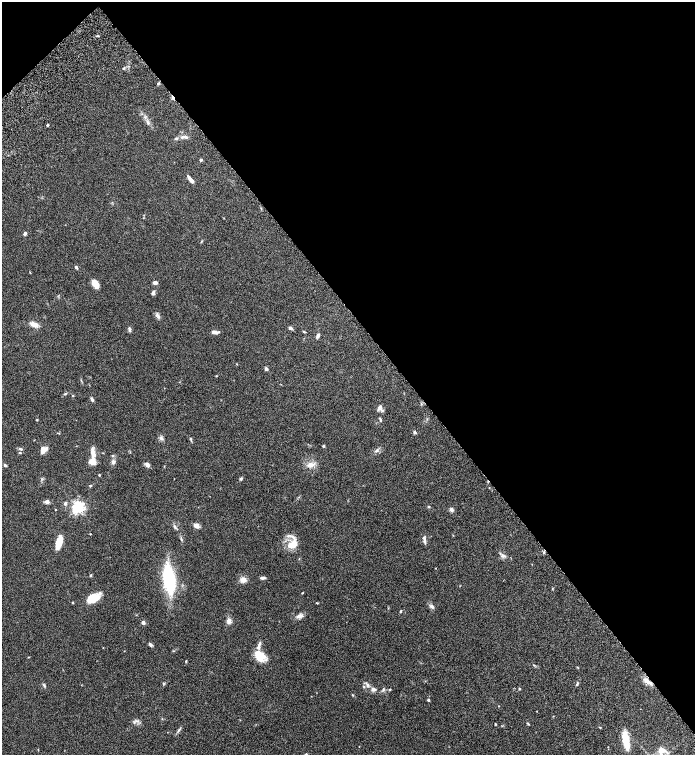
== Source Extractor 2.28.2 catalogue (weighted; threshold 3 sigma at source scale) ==
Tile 3 of 4 x 4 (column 3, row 1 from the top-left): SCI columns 3032-4416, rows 4618-6122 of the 6200 x 6220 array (HDU 1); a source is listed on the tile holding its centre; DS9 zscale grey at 2 x 2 block average (1 PNG px = mean of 2 x 2 image px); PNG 697 x 757 px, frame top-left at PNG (2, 2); no overlay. Shown black and unused: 43% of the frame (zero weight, under 6 of 12 exposures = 6% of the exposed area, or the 3 px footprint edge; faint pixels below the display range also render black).
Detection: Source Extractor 2.28.2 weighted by HDU 2 'WHT'; one run over the whole footprint, this tile lists its part. Background 0.0762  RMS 0.0039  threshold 0.016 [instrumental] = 3 sigma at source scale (4.09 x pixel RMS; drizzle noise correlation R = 1.36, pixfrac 0.8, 0.05/0.05 arcsec/px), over >= 5 px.
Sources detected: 103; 1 inside a brighter object's white glare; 2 cosmic-ray / hot-pixel residue — not listed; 6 inside a brighter listed object's ellipse — not listed separately; the other 94 listed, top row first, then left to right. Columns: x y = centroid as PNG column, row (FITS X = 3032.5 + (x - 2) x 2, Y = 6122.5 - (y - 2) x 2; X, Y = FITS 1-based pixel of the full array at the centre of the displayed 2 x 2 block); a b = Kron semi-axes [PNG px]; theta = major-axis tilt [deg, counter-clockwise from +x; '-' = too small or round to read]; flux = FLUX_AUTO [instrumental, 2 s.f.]
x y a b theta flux
98 36 4 2 - 0.62
173 98 4 2 - 5.2
148 123 5 3 - 1.4
48 125 3 2 - 0.85
186 137 7 4 -26 2.1
176 138 5 3 - 1.1
201 160 2 2 - 1.7
190 179 9 3 -51 4.5
25 233 3 3 - 1.6
76 267 4 3 - 1.2
155 283 4 3 - 3.1
95 284 9 5 -52 7.3
153 293 5 4 - 1.6
158 316 5 3 - 1.2
34 324 8 5 -20 5.7
290 328 5 3 - 1.7
129 329 6 3 -88 1.6
215 332 7 4 -3 2.9
304 332 4 2 - 0.71
318 335 5 3 - 1.9
237 364 3 2 - 0.35
266 369 4 3 - 1.6
216 376 2 2 - 0.41
65 394 5 2 - 0.8
73 395 3 2 - 0.46
92 399 5 3 - 1.5
379 407 7 4 59 2.1
37 420 3 3 - 0.46
380 420 5 3 - 0.95
415 432 4 3 - 1.3
161 438 6 4 -49 2
191 439 5 2 - 0.75
323 446 3 3 - 0.74
20 449 5 3 - 1.2
44 450 8 4 39 5.1
377 451 6 3 30 1.4
93 452 7 5 -86 4.5
20 453 3 2 - 0.52
92 461 6 6 - 6.6
113 462 6 5 - 2.4
5 465 4 3 - 1.2
147 465 6 4 -52 2.9
311 465 11 6 -4 4.6
99 475 3 2 - 0.57
241 479 4 3 - 1.2
90 486 4 2 - 0.64
47 502 5 4 - 2.4
65 504 4 4 - 1.5
78 507 4 4 - 200
428 507 3 2 - 0.64
55 510 2 2 - 0.44
451 510 4 4 - 2.2
196 525 4 4 - 5.3
175 527 6 3 -72 1.3
181 539 6 3 -74 1.1
425 541 9 3 -84 2.3
59 543 13 6 79 11
291 545 15 10 14 9.8
90 575 4 3 - 0.9
262 578 6 3 -2 2.1
167 579 39 9 -83 41
243 580 6 5 - 5.1
552 588 3 2 - 0.53
302 593 3 2 - 0.48
93 598 10 6 22 23
73 603 3 2 - 0.51
317 603 4 2 - 0.43
432 606 6 4 -48 2
401 611 4 3 - 0.78
300 616 10 5 14 3.1
229 621 5 4 - 3.8
143 622 2 2 - 5.1
150 644 7 3 -43 1.4
259 644 9 4 75 2.5
124 651 2 2 - 0.3
259 656 12 9 -41 17
186 661 3 2 - 0.58
647 681 12 5 -34 5.4
164 683 3 2 - 0.59
577 683 5 3 - 0.88
44 685 6 3 -54 1
367 685 5 4 - 1.8
519 688 2 2 - 1
373 689 5 5 - 2.7
383 689 4 3 - 1
390 689 3 2 - 0.62
352 695 3 3 - 0.61
428 700 3 2 - 1.2
137 721 6 2 8 1.3
495 724 3 2 - 0.55
528 724 4 2 - 0.66
178 731 5 3 - 1.1
625 738 14 7 -83 15
662 750 10 8 2 8.6
Overlapping masked pixels (flux is a lower limit): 2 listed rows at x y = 173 98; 647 681
Diffuse or blended objects may show on this block-average render without a row.